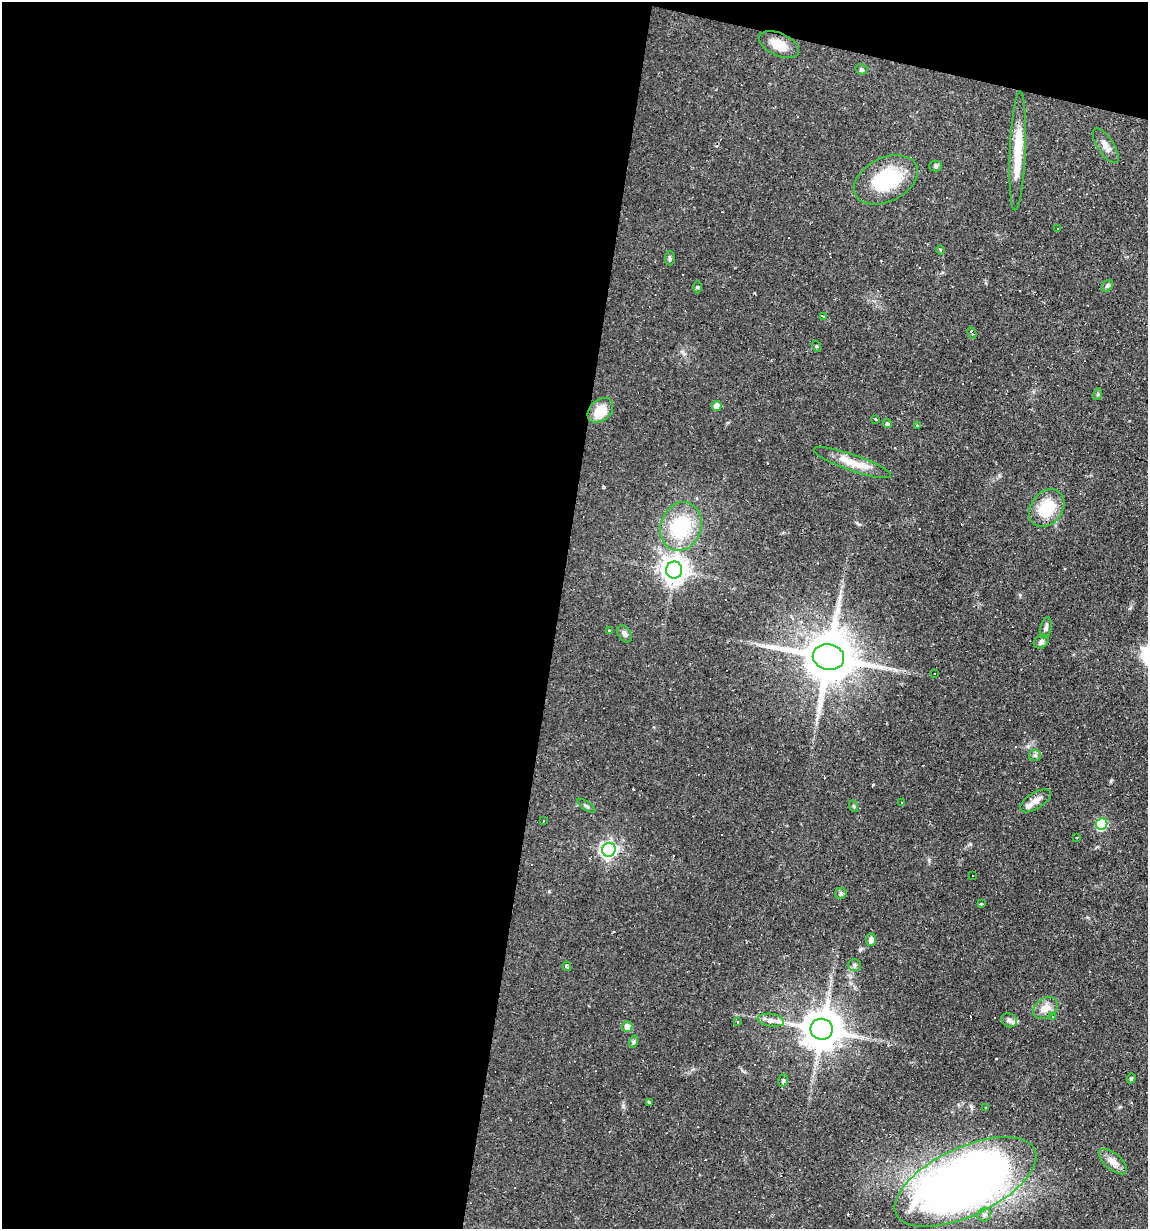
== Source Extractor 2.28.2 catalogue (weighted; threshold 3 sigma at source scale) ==
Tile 1 of 4 x 4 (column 1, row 1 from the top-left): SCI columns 114-1259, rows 3683-4909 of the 4929 x 4909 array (HDU 1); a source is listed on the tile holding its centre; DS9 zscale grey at full resolution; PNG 1150 x 1231 px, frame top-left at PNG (2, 2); each listed source drawn as its Kron ellipse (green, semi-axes under 4 px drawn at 4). Shown black and unused: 51% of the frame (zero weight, under 2 of 3 exposures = <1% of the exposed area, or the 3 px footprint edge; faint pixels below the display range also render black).
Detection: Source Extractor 2.28.2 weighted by HDU 2 'WHT'; one run over the whole footprint, this tile lists its part. Background 0.0927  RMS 0.0057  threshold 0.0256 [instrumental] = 3 sigma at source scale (4.5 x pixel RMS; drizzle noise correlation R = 1.50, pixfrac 1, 0.05/0.05 arcsec/px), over >= 5 px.
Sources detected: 78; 16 cosmic-ray / hot-pixel residue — neither listed nor drawn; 2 inside a brighter listed object's ellipse — not listed separately; the other 60 listed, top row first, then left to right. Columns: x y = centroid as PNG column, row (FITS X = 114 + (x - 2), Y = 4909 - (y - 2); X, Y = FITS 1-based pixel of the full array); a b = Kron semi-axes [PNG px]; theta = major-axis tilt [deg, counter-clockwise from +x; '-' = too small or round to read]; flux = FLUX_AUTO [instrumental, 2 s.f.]
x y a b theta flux
779 45 21 11 -24 9.2
861 69 6 5 - 0.83
1106 146 20 8 -57 4.1
1018 151 59 8 88 18
936 166 6 5 - 1
886 180 34 22 26 36
1058 229 3 2 - 0.46
940 250 4 3 - 0.54
670 258 7 5 -88 1
1107 286 6 5 - 1
698 287 6 4 89 0.68
823 316 3 3 - 0.59
972 333 6 3 -64 1.5
816 346 5 3 - 0.6
1098 394 6 4 73 0.69
717 406 5 4 - 4.4
600 410 14 10 43 10
875 419 3 2 - 0.65
887 424 4 4 - 1.4
917 425 3 3 - 0.68
852 463 41 8 -19 11
1047 508 20 15 52 20
681 526 25 20 70 32
674 570 8 8 - 540
1046 628 10 5 75 2
609 631 4 4 - 0.59
625 634 9 6 -58 1.9
1041 642 8 6 37 1.5
828 657 16 12 -10 3300
934 674 2 2 - 0.37
1035 755 6 5 - 1.1
1035 801 17 8 32 4.3
901 803 3 3 - 0.8
586 806 10 2 -35 0.84
853 806 6 4 -70 0.64
543 820 3 3 - 5.5
1102 824 6 5 - 40
1077 838 3 2 - 0.69
609 850 7 6 - 180
972 876 2 2 - 0.59
841 893 6 5 - 1.3
981 904 4 3 - 0.57
871 940 6 5 - 2.9
854 965 6 5 - 1.2
567 966 5 4 - 1.5
1045 1008 13 9 35 5.7
1052 1017 4 3 - 1.2
771 1020 13 6 -7 3.1
1009 1020 8 6 -28 1.7
737 1022 4 2 - 0.53
627 1026 5 5 - 5.2
822 1029 11 10 - 1700
633 1042 6 4 72 0.84
1131 1078 5 4 - 0.75
783 1080 6 4 72 0.96
649 1103 3 3 - 11
986 1108 3 3 - 1.1
1113 1162 17 8 -40 4.3
965 1182 76 34 25 490
984 1215 7 6 - 1.8
Overlapping masked pixels (flux is a lower limit): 2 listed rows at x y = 1047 508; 828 657
Unlisted compact peaks at least as high as the median listed source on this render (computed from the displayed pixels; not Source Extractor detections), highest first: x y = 970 844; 1028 746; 1120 1107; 549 891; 859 524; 873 785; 929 860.